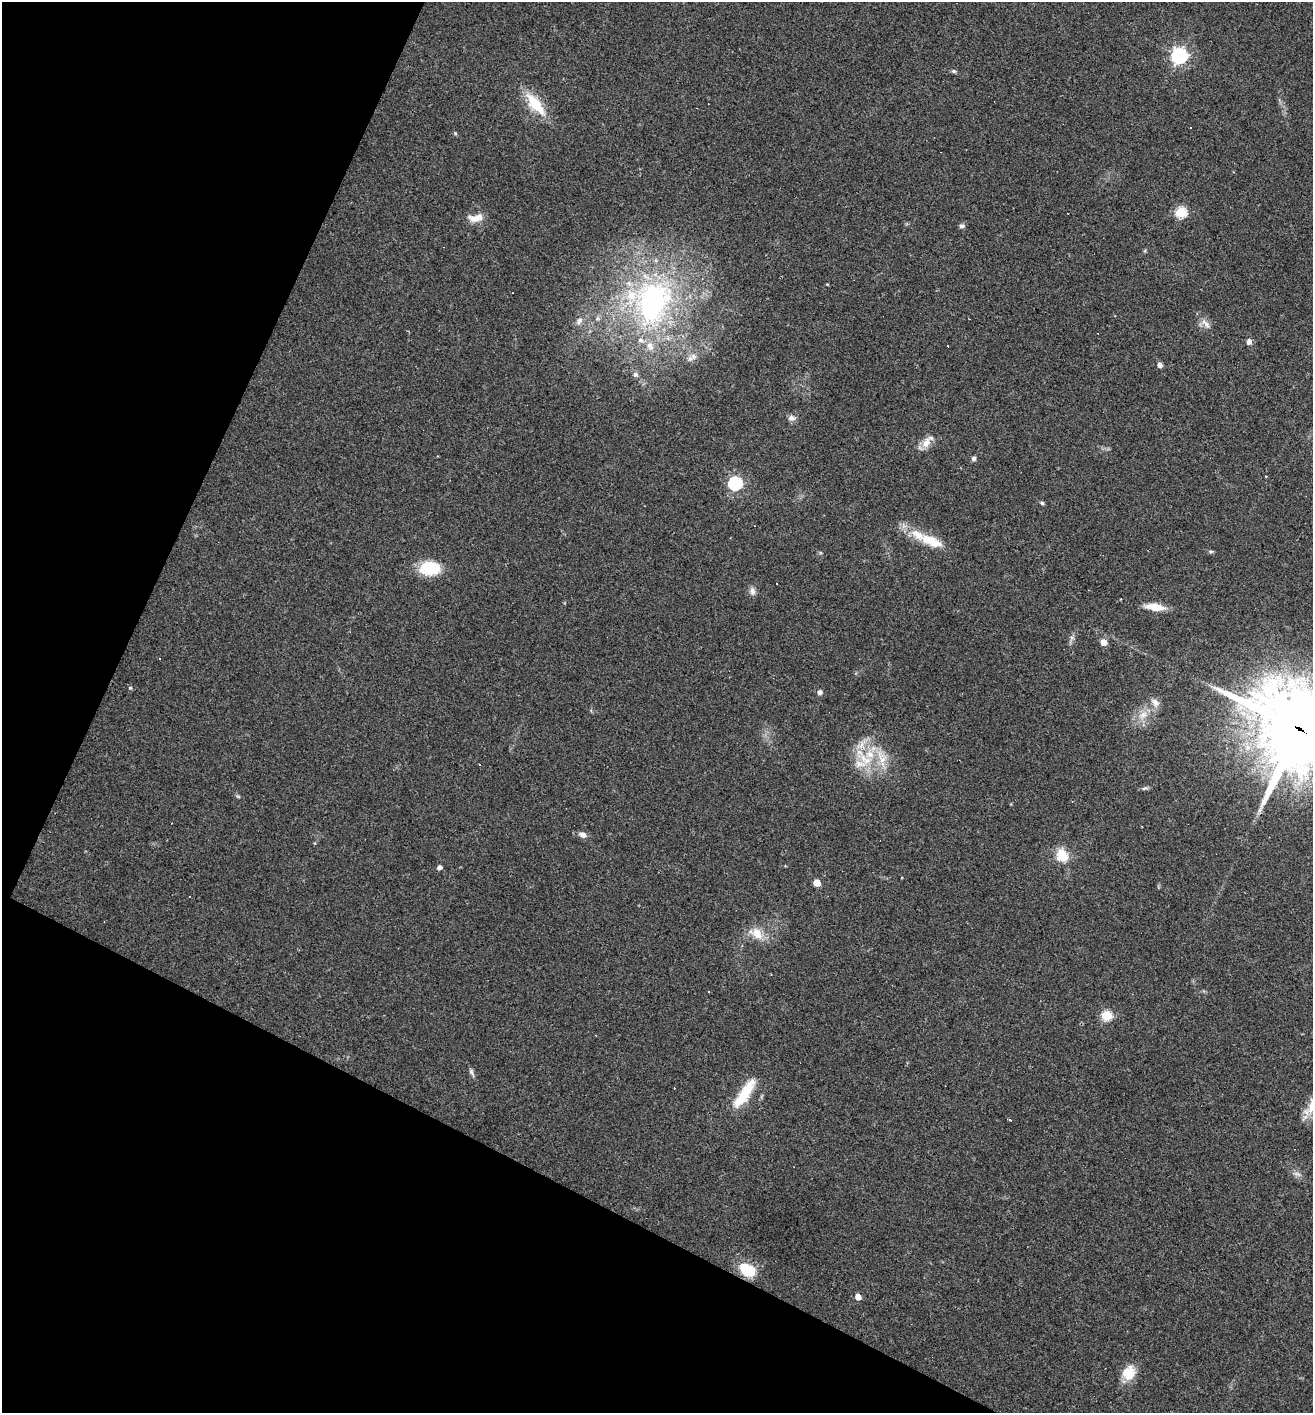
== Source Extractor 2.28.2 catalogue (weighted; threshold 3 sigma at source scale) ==
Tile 9 of 4 x 4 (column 1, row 3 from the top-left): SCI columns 138-1448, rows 1412-2822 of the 5654 x 5643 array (HDU 1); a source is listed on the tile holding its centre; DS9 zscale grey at full resolution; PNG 1315 x 1415 px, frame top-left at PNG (2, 2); no overlay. Shown black and unused: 24% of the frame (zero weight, under 2 of 3 exposures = <1% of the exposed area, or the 3 px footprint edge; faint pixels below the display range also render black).
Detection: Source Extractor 2.28.2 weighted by HDU 2 'WHT'; one run over the whole footprint, this tile lists its part. Background 0.0502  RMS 0.0065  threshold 0.0292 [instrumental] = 3 sigma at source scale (4.5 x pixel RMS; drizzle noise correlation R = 1.50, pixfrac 1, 0.05/0.05 arcsec/px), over >= 5 px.
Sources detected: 60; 4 cosmic-ray / hot-pixel residue — not listed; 7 inside a brighter listed object's ellipse — not listed separately; the other 49 listed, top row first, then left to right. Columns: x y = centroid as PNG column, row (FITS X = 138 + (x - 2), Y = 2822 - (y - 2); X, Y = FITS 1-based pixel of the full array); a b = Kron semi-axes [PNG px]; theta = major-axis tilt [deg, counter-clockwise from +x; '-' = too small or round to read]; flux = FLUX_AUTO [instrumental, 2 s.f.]
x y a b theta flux
1179 56 6 6 - 210
954 71 6 5 - 1.1
535 104 28 11 -50 22
455 133 6 3 -19 0.77
1181 212 5 5 - 44
476 218 21 9 6 6.9
962 226 7 6 - 1.6
827 284 4 3 - 0.52
653 303 66 46 74 160
579 321 11 6 62 2.7
1206 324 16 5 -44 3.2
1249 342 6 5 - 3
1160 365 5 5 - 2.6
635 374 8 5 -30 1.8
791 418 9 7 -3 2.6
926 443 15 10 61 6.2
974 458 5 5 - 1.7
735 483 6 6 - 120
1042 503 6 4 -19 1.1
918 535 23 12 -37 12
1211 551 7 4 0 1
430 568 19 12 0 27
752 591 11 7 -80 2.8
1155 607 17 7 -7 13
1103 642 5 4 - 9.2
159 658 3 3 - 1.7
130 688 5 4 - 0.75
819 692 6 6 - 2
1155 702 13 8 -46 3.8
1143 715 12 8 32 5.4
1299 729 31 26 -33 8300
882 758 26 11 -73 12
479 764 3 2 - 0.61
860 764 22 11 10 11
1144 788 10 4 13 1.3
583 835 10 6 -22 3.1
1062 856 17 13 -59 12
439 867 4 4 - 2.8
817 883 5 5 - 13
757 933 20 12 -35 10
1106 1015 5 5 - 40
471 1072 9 5 -79 1.7
745 1093 41 11 56 21
1312 1105 24 11 76 9.4
1010 1120 3 3 - 1.4
1297 1174 10 4 -13 1.7
747 1270 18 11 -28 21
858 1297 5 4 - 6.9
1129 1373 16 13 67 13
Overlapping masked pixels (flux is a lower limit): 1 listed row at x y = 1299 729
Isophote crosses this tile's border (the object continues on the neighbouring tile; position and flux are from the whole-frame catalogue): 2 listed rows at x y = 1299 729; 1312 1105